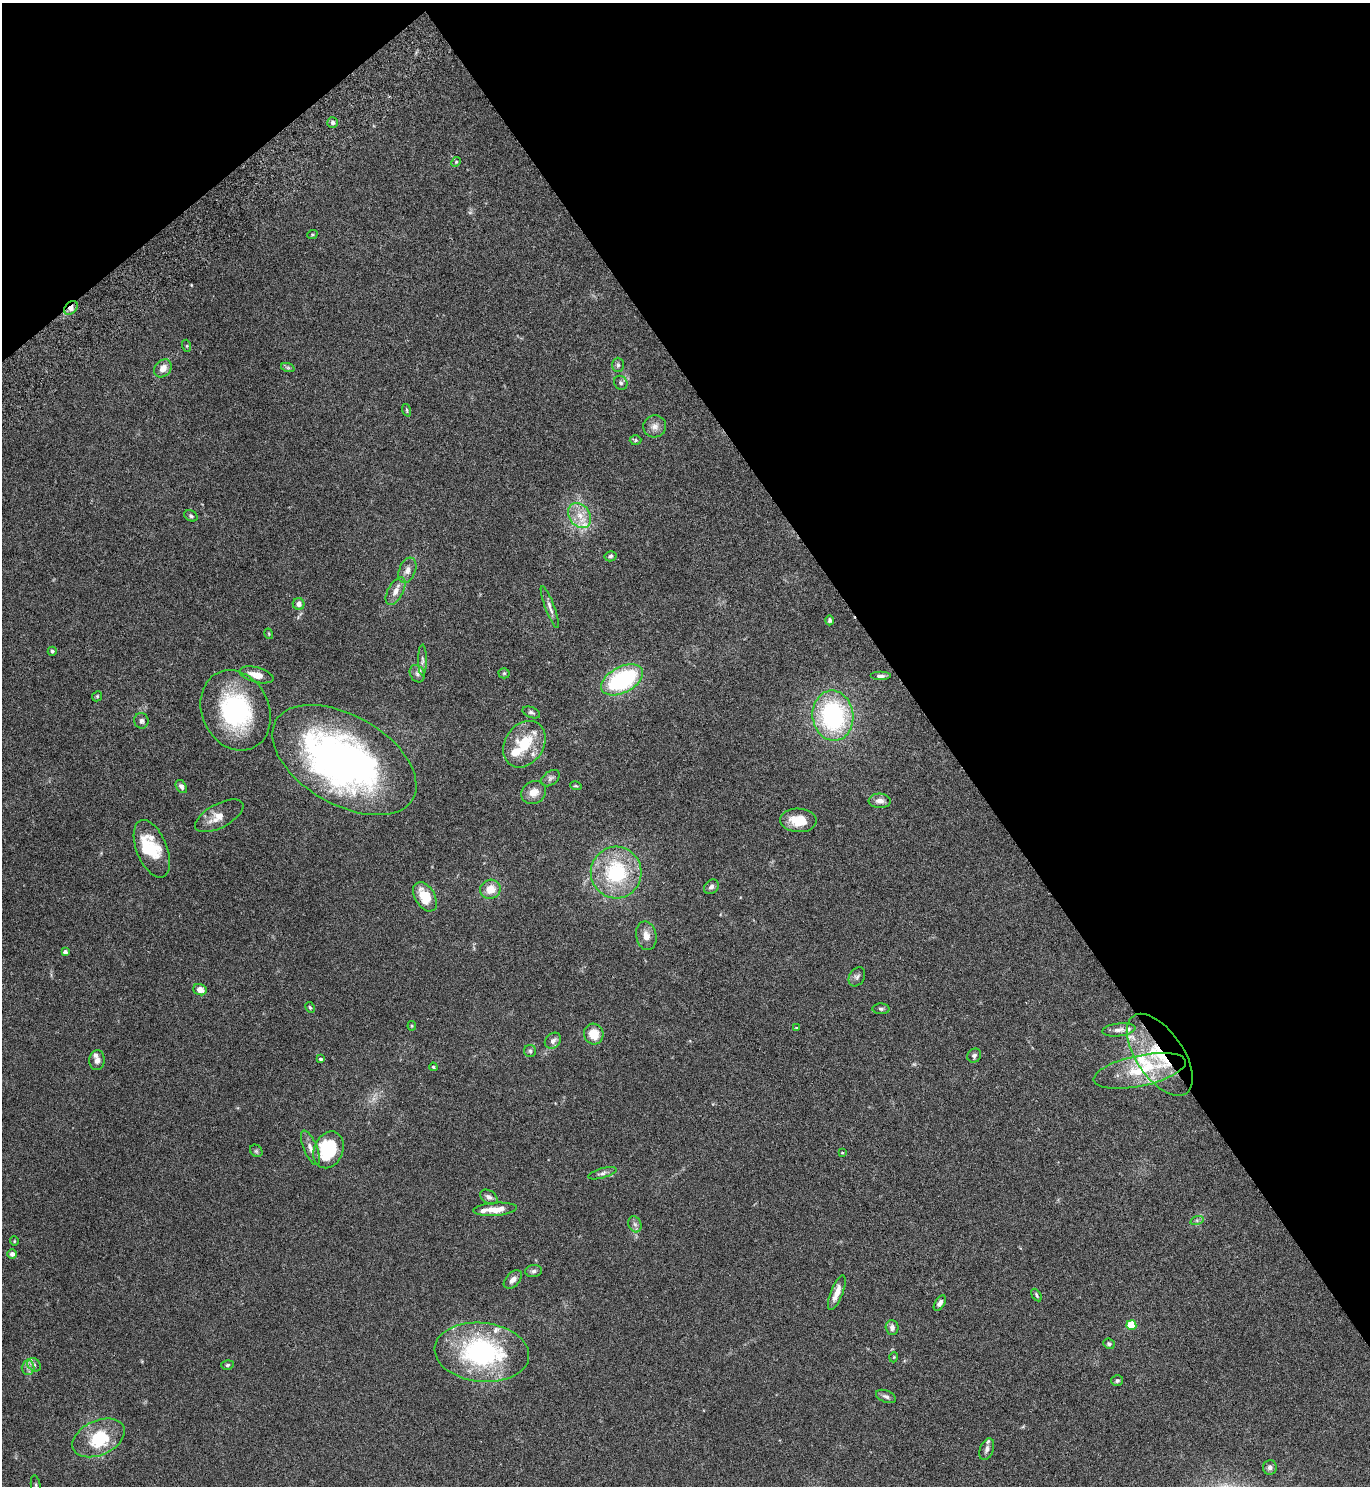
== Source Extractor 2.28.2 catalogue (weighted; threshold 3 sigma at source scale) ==
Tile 3 of 4 x 4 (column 3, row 1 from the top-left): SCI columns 2939-4306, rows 4505-5988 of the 6071 x 6081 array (HDU 1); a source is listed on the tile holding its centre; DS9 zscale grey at full resolution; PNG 1372 x 1488 px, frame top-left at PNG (2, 3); each listed source drawn as its Kron ellipse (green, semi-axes under 4 px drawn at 4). Shown black and unused: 35% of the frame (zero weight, under 4 of 7 exposures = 5% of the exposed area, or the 3 px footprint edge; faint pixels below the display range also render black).
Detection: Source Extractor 2.28.2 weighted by HDU 2 'WHT'; one run over the whole footprint, this tile lists its part. Background 0.0247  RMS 0.0024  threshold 0.00964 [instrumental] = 3 sigma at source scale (4.09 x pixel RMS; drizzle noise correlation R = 1.36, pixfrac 0.8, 0.05/0.05 arcsec/px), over >= 5 px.
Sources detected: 108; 1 too faint to see at this stretch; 2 inside a brighter object's white glare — neither listed nor drawn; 10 inside a brighter listed object's ellipse — not listed separately; the other 95 listed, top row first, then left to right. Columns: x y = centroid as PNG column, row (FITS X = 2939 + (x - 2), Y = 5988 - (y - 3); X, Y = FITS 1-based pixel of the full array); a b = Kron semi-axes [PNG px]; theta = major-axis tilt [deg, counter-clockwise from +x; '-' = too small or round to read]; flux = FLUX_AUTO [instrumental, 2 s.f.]
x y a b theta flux
333 122 5 5 - 0.63
456 162 5 4 - 0.27
312 235 5 3 - 0.21
71 308 8 5 46 1.1
187 346 6 4 -72 0.26
618 365 7 6 - 0.47
163 368 10 7 48 1.8
288 368 7 4 -19 0.39
621 383 7 6 - 0.52
407 410 6 4 -72 0.28
655 426 11 11 - 1.5
636 440 6 5 - 0.31
580 515 13 10 -54 2.7
191 516 7 5 -31 0.4
610 556 6 5 - 0.4
407 570 13 8 69 1.3
395 591 15 7 61 1.6
299 604 6 6 - 1
550 607 22 4 -70 1.1
830 620 5 4 - 0.46
269 634 5 3 - 0.2
52 651 4 4 - 0.32
422 660 15 4 -90 0.75
504 673 5 5 - 0.31
417 674 9 7 -61 0.74
256 675 17 7 -15 2.2
880 676 10 4 0 0.62
622 680 23 13 28 24
97 696 5 4 - 0.24
236 710 41 33 -64 26
531 712 9 5 -22 0.5
833 716 25 20 -82 29
141 721 7 7 - 0.66
524 744 25 19 56 8.3
344 760 79 44 -30 100
550 778 10 6 35 0.69
576 786 6 3 -17 0.25
181 787 7 5 -58 0.63
534 792 13 11 33 2.1
880 801 11 7 -2 1.3
219 816 26 12 28 3
798 820 18 12 -3 4.4
152 849 30 15 -68 7.6
616 872 26 25 - 17
711 887 8 6 42 0.66
490 889 10 9 - 2.8
425 897 16 10 -59 5
646 936 14 10 -79 1.9
65 952 4 4 - 0.68
857 977 10 7 58 0.75
200 990 7 5 -20 1.8
310 1007 6 4 -62 0.27
881 1009 8 5 -2 0.48
412 1026 4 4 - 0.23
796 1028 4 3 - 0.23
1119 1030 17 6 6 1.2
594 1034 10 9 - 3.8
553 1041 9 7 43 0.93
530 1051 6 6 - 0.41
974 1055 7 6 - 0.55
1160 1055 47 23 -56 15
320 1059 3 3 - 0.36
97 1060 10 7 84 1.1
433 1067 4 3 - 0.25
1140 1071 47 15 12 9.7
310 1148 18 7 -67 1.4
328 1150 19 14 67 12
256 1151 7 5 -45 0.35
842 1153 4 2 - 0.16
602 1173 15 4 15 0.69
489 1197 9 6 -34 0.89
495 1209 22 6 4 3.1
1197 1220 7 4 18 0.39
635 1224 8 6 -68 0.72
14 1241 5 4 - 0.22
12 1254 5 4 - 0.81
534 1271 8 6 4 0.58
513 1279 11 6 46 1.4
837 1293 18 6 69 2.1
1036 1295 7 3 -58 0.32
940 1303 8 4 58 0.83
1131 1325 5 5 - 8.9
892 1327 7 6 - 0.95
1109 1344 6 5 - 0.39
482 1352 47 29 -6 33
894 1357 5 3 - 0.18
34 1365 7 6 - 0.63
227 1365 6 4 17 0.35
28 1367 7 6 - 0.77
1117 1381 6 5 - 0.39
886 1396 10 6 -22 0.7
99 1438 28 17 24 9.1
987 1449 11 7 69 0.94
1270 1467 7 7 - 0.64
36 1486 11 5 -81 0.6
Overlapping masked pixels (flux is a lower limit): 2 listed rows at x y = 71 308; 1160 1055
Isophote crosses this tile's border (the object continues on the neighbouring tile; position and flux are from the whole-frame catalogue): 1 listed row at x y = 36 1486